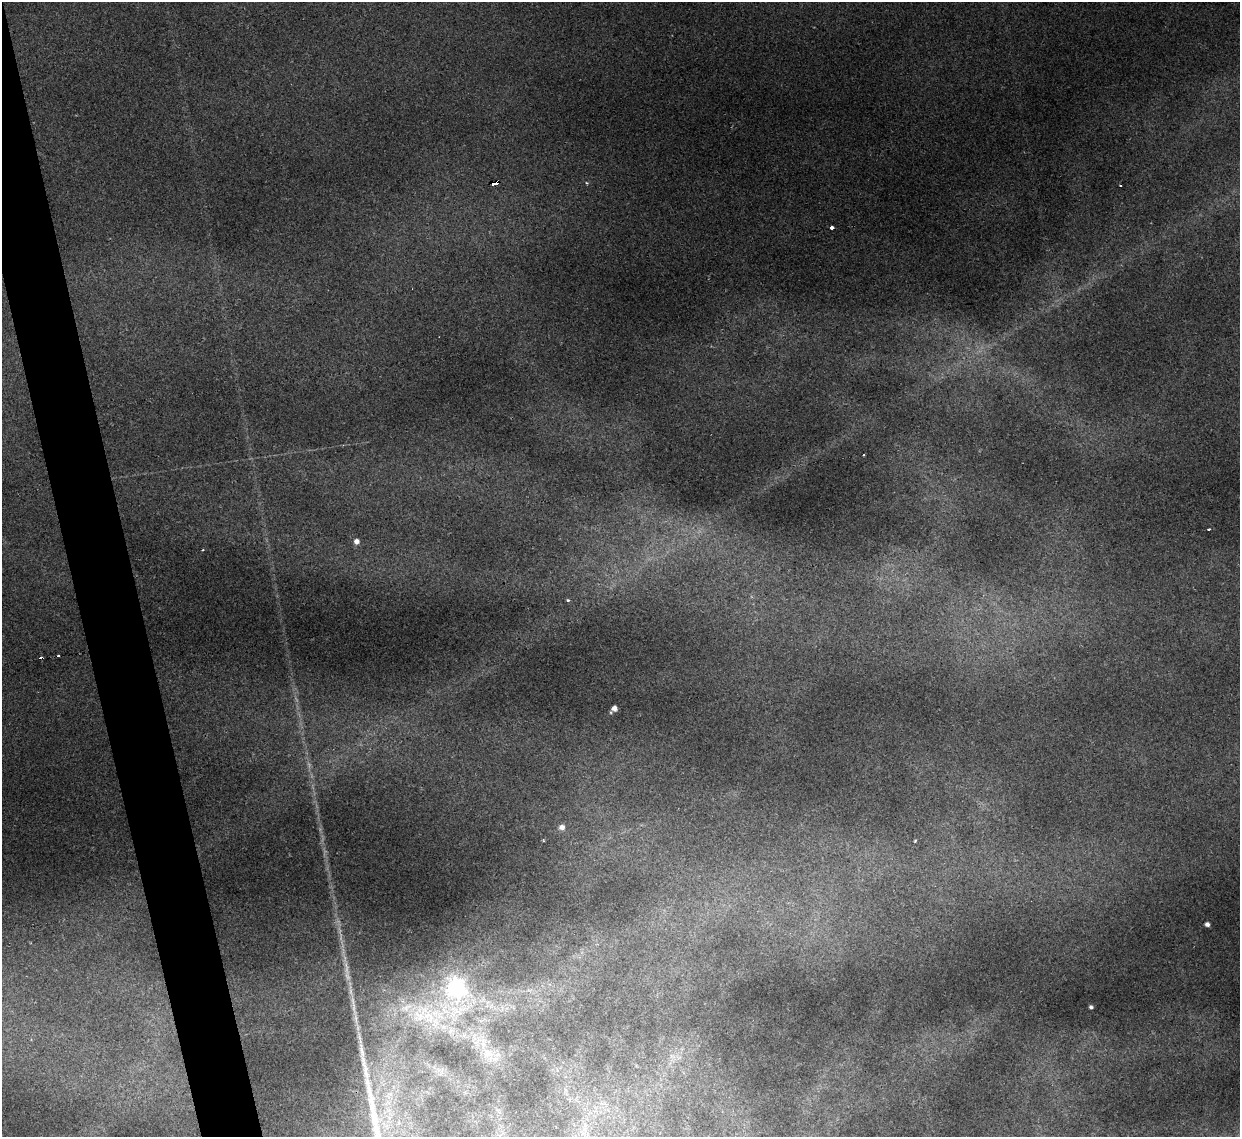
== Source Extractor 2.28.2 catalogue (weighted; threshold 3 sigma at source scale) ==
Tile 11 of 4 x 4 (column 3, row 3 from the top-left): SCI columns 2475-3712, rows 1386-2520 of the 4949 x 4930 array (HDU 1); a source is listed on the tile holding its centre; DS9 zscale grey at full resolution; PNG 1242 x 1139 px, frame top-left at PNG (2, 2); no overlay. Shown black and unused: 4% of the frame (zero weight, under 2 of 3 exposures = <1% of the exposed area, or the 3 px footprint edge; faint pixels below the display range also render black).
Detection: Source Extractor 2.28.2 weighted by HDU 2 'WHT'; one run over the whole footprint, this tile lists its part. Background 0.16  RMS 0.0093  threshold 0.0417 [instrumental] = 3 sigma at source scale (4.5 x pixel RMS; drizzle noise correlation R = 1.50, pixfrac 1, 0.05/0.05 arcsec/px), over >= 5 px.
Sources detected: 23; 1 too faint to see at this stretch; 3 cosmic-ray / hot-pixel residue — not listed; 2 inside a brighter listed object's ellipse — not listed separately; the other 17 listed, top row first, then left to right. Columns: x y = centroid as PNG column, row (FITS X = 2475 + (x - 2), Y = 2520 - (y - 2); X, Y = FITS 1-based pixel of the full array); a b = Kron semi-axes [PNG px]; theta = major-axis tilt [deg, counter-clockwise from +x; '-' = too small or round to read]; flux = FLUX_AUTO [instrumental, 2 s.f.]
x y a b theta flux
494 183 7 3 3 67
586 183 4 3 - 0.95
832 228 4 4 - 3.9
1209 529 4 2 - 2.6
356 541 6 6 - 4.8
203 550 3 3 - 0.84
568 600 4 3 - 2
614 708 5 5 - 5.1
562 827 7 6 - 5
915 841 3 3 - 0.87
1207 924 4 4 - 3.4
456 988 9 8 - 330
353 1005 45 7 -80 23
1091 1007 4 3 - 1.9
420 1015 35 21 52 48
362 1050 41 7 -80 20
487 1053 13 9 -52 9.3
Overlapping masked pixels (flux is a lower limit): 1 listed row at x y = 494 183